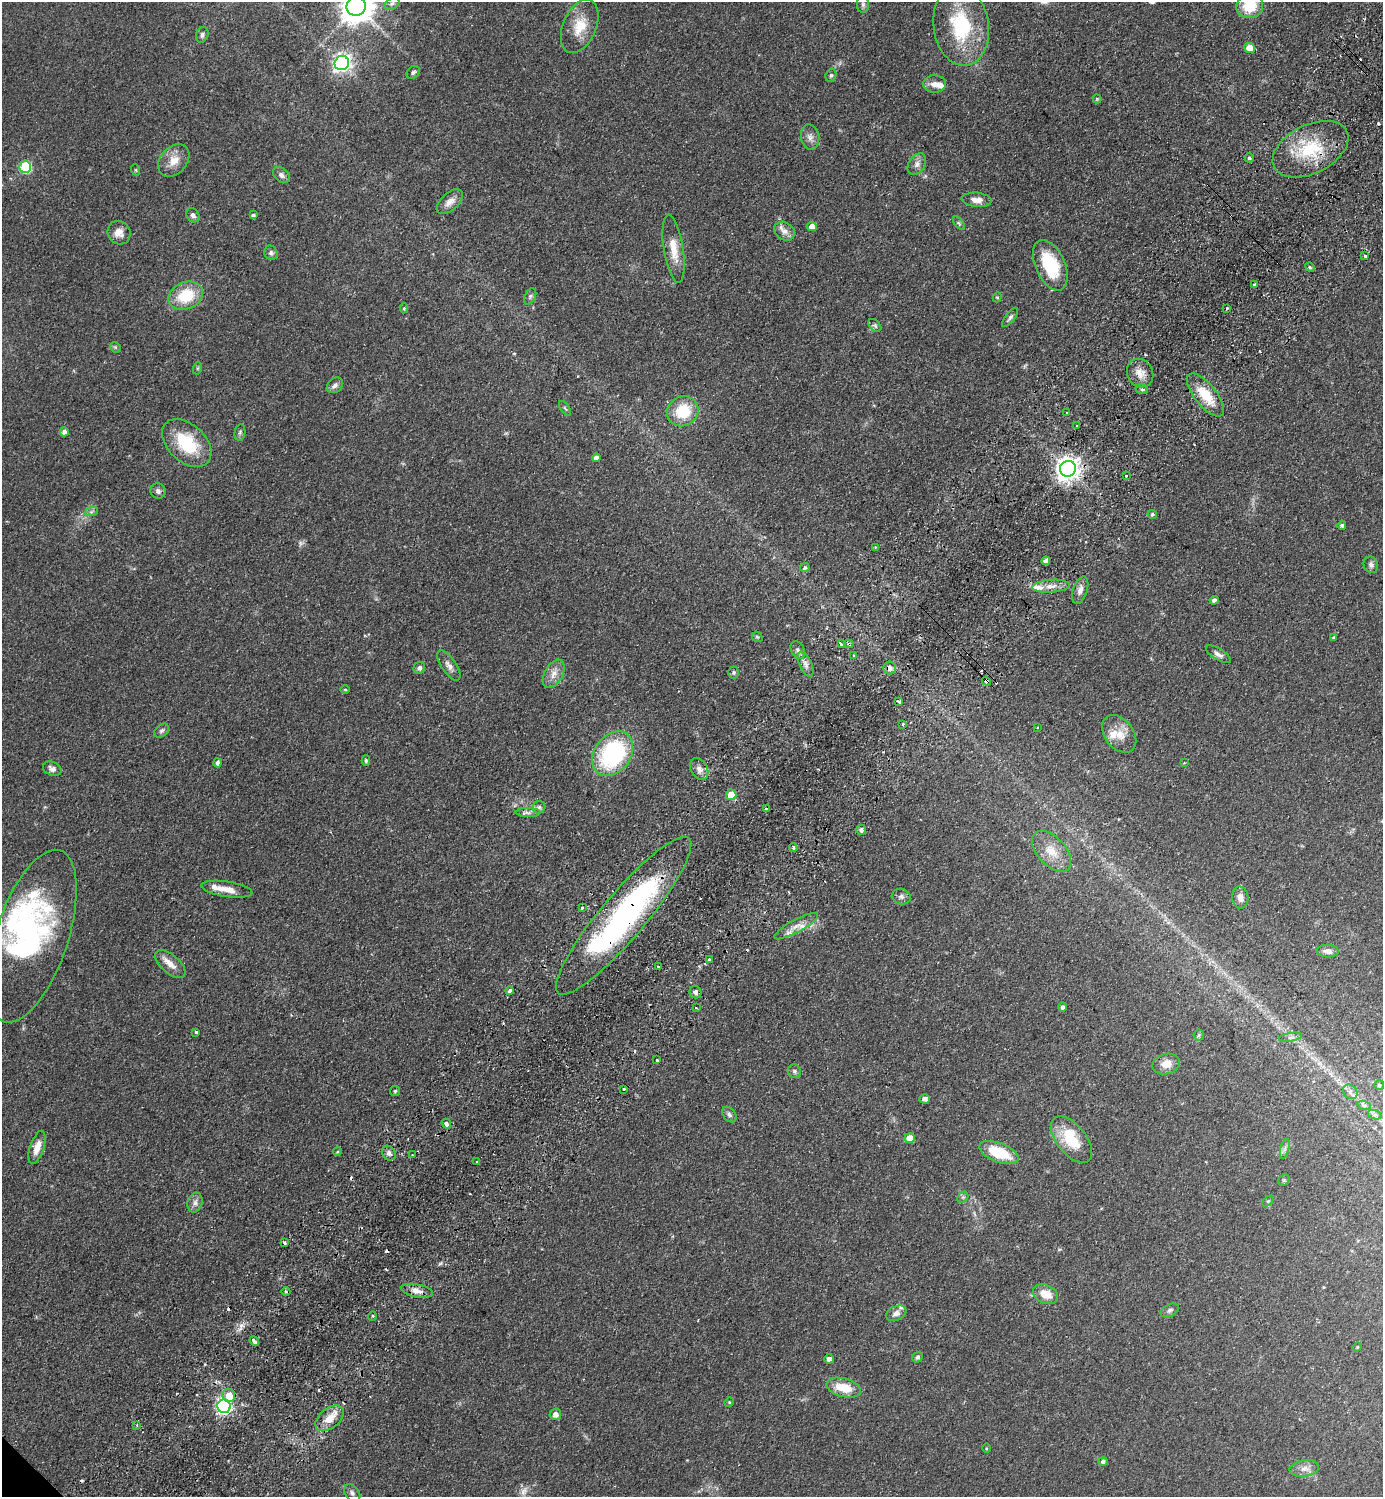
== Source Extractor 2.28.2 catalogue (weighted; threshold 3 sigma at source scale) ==
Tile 10 of 4 x 4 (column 2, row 3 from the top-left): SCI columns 1585-2965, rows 1538-3032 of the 6071 x 6065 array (HDU 1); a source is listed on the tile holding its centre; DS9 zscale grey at full resolution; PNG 1385 x 1499 px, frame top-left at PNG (2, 2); each listed source drawn as its Kron ellipse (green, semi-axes under 4 px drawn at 4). Shown black and unused: <1% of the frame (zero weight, under 2 of 3 exposures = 4% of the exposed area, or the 3 px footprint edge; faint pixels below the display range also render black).
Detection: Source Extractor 2.28.2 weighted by HDU 2 'WHT'; one run over the whole footprint, this tile lists its part. Background 0.0557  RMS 0.0053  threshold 0.0239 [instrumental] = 3 sigma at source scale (4.5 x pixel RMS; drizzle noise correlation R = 1.50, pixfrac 1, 0.05/0.05 arcsec/px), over >= 5 px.
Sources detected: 191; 5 inside a brighter object's white glare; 12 cosmic-ray / hot-pixel residue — neither listed nor drawn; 7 inside a brighter listed object's ellipse — not listed separately; the other 167 listed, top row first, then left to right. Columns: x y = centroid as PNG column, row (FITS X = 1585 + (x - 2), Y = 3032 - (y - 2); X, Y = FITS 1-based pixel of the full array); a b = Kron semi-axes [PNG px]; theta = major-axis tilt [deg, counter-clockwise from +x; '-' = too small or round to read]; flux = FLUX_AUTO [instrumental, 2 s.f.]
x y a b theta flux
392 3 8 5 36 1.3
863 4 8 6 -89 1.4
356 6 9 9 - 1000
1250 6 13 12 - 14
580 26 28 16 67 12
961 26 40 27 -82 40
202 35 8 6 71 1.3
1250 48 5 5 - 6.1
342 63 7 7 - 220
413 72 7 5 40 1.2
831 75 7 5 73 0.91
934 84 11 8 1 3.7
1097 99 4 4 - 0.45
810 137 13 9 -81 2.9
1310 149 40 24 26 29
1249 158 4 4 - 0.96
174 160 18 13 50 6.6
917 164 11 8 56 2.7
25 167 6 6 - 43
136 170 6 3 -71 0.49
281 175 10 6 -41 2.1
976 200 15 7 -5 3.7
450 202 16 8 43 3.8
193 215 7 6 - 1.5
253 215 4 4 - 1.1
959 223 7 4 -53 0.9
812 226 5 4 - 5.3
784 231 11 8 -32 3.5
119 233 12 11 - 4.3
674 249 34 9 -81 9.4
271 253 7 6 - 1.4
1365 256 3 3 - 1.9
1050 265 27 14 -66 25
1310 267 5 4 - 0.75
1254 285 3 3 - 4.1
186 296 18 13 23 19
530 296 8 5 64 1.2
997 297 5 4 - 0.7
404 308 5 4 - 0.63
1227 308 3 2 - 0.9
1010 317 11 4 52 1.4
875 325 7 5 -47 0.99
115 347 6 4 -44 0.67
198 368 6 4 71 0.62
1140 373 15 12 -59 5.5
335 385 9 7 43 1.9
1142 389 6 5 - 0.93
1206 395 26 11 -51 14
565 408 8 3 -56 0.74
683 411 16 14 35 18
1066 413 3 2 - 0.41
1077 426 3 3 - 1.4
64 432 4 4 - 2
240 432 8 5 80 1.1
187 443 29 18 -43 25
596 458 4 4 - 2.3
1068 469 8 7 - 460
1126 476 3 3 - 0.8
158 491 8 7 - 1.8
91 512 7 4 19 1.1
1152 514 4 4 - 0.78
1342 525 4 4 - 1.2
876 547 4 4 - 0.54
1046 561 4 4 - 2.5
1371 565 8 7 - 1.8
805 568 5 4 - 1.2
1051 586 19 6 4 4.7
1080 590 14 7 71 2.9
1214 600 4 4 - 1.4
757 637 6 4 -42 0.66
1334 638 4 3 - 0.89
841 644 4 3 - 1.3
849 644 5 4 - 0.84
798 650 9 6 -60 1.8
1218 654 14 5 -32 2.4
853 655 3 3 - 0.86
805 664 13 6 -65 2.6
449 666 17 7 -56 2.9
419 668 6 5 - 1.7
890 668 6 6 - 2.4
734 672 6 5 - 0.89
554 674 15 9 60 4.4
986 681 5 3 - 2.6
345 689 4 3 - 0.5
899 701 4 3 - 4.6
903 724 3 3 - 0.74
1038 727 2 2 - 0.45
162 731 8 6 39 1.3
1119 734 21 14 -52 8
613 754 24 18 54 61
366 761 5 4 - 0.93
217 763 4 3 - 1.9
1184 763 3 2 - 0.33
52 769 9 6 -24 2.2
699 769 11 8 -62 3
731 795 5 5 - 9.8
539 807 6 6 - 1.2
766 809 3 2 - 0.65
528 812 12 4 0 1.8
861 830 5 5 - 1.5
793 848 4 3 - 1.3
1052 851 24 14 -48 9.7
227 889 26 7 -8 6.7
901 897 9 7 -15 1.8
1240 897 11 8 -85 3.6
582 908 3 3 - 0.91
624 916 101 22 50 150
796 926 25 6 29 5.2
32 936 90 36 72 91
1328 951 11 6 -3 2.6
709 959 3 3 - 1.7
170 964 18 9 -40 4.9
658 967 2 2 - 0.5
509 991 4 3 - 2.6
695 992 6 5 - 1.5
1062 1007 5 4 - 1.5
696 1008 3 2 - 0.59
196 1032 3 3 - 0.83
1199 1035 5 5 - 0.78
1290 1037 11 3 10 1.3
657 1060 3 3 - 1.1
1166 1064 14 10 16 5.3
794 1071 7 6 - 1.2
1379 1085 5 5 - 0.86
624 1089 3 3 - 1.3
395 1091 5 5 - 0.71
1350 1092 8 6 -47 1.9
925 1099 5 4 - 2.3
1364 1105 7 4 -18 1.1
729 1115 9 6 -51 1.5
1375 1115 7 4 -18 1.3
446 1124 5 3 - 4.9
910 1138 5 5 - 7.3
1072 1140 27 14 -51 17
37 1147 17 7 72 5.4
1285 1149 10 4 77 1.3
337 1152 4 3 - 0.53
389 1153 8 6 -51 1.8
999 1153 21 9 -21 19
412 1155 2 2 - 0.59
477 1162 3 3 - 1.6
1284 1180 6 5 - 0.75
963 1197 6 4 44 0.87
1268 1201 6 4 43 0.78
195 1202 10 7 72 2.3
284 1243 3 3 - 1.4
417 1291 16 6 -11 3.8
286 1292 4 3 - 0.63
1046 1294 13 9 -24 7.3
1170 1310 10 6 27 1.5
896 1313 10 7 24 3
372 1316 5 3 - 0.52
254 1341 5 3 - 9.6
1357 1347 5 4 - 0.53
917 1357 6 5 - 1.1
829 1359 4 4 - 2.4
844 1388 18 9 -15 11
229 1395 6 6 - 8.8
729 1402 5 4 - 0.62
224 1406 7 6 - 140
555 1414 6 5 - 3.1
330 1418 16 10 38 7.2
137 1425 3 3 - 0.51
986 1448 5 3 - 0.55
1103 1462 5 4 - 1.7
1304 1468 15 8 7 3.7
352 1493 9 7 -48 1.8
Overlapping masked pixels (flux is a lower limit): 6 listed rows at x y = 1310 149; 1254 285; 849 644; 986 681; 624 916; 254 1341
Isophote crosses this tile's border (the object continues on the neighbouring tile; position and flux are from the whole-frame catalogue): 2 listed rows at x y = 356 6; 1250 6